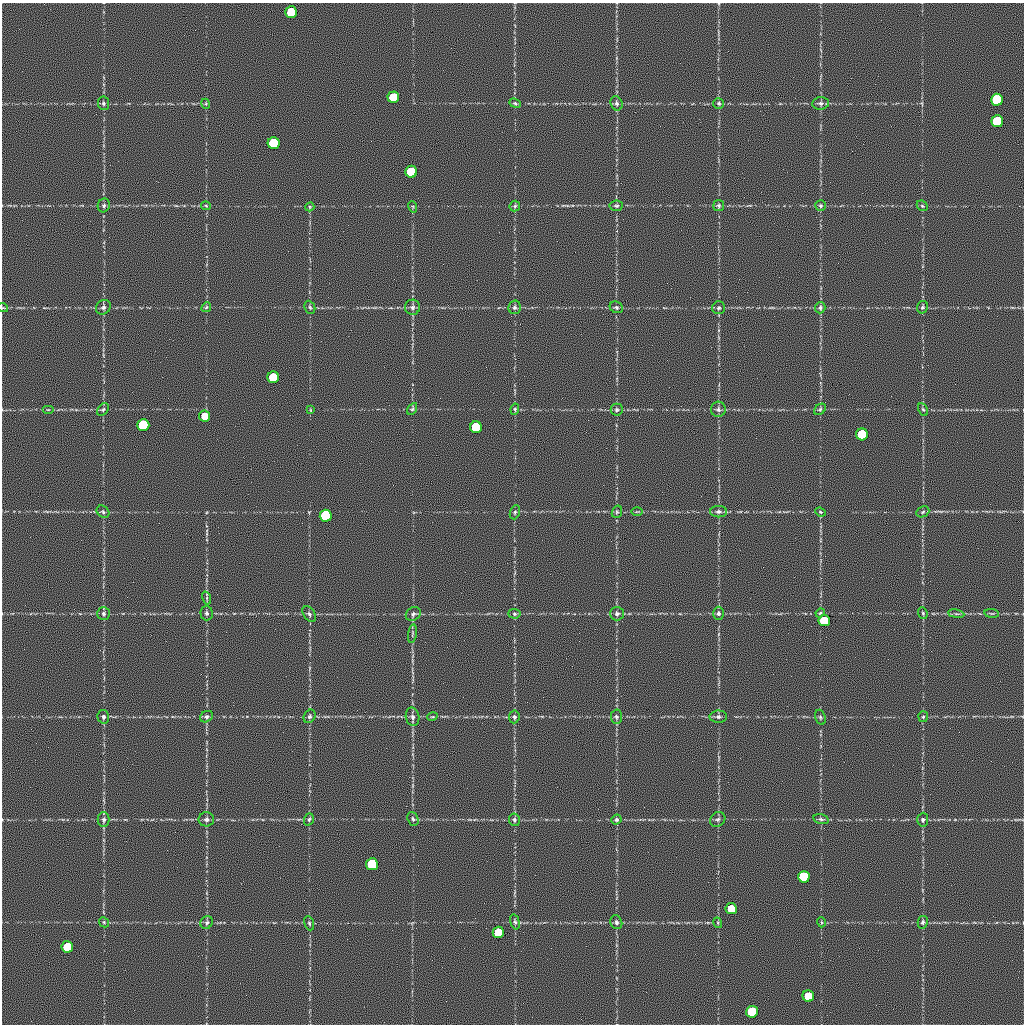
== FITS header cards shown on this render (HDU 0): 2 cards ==
NAXIS1  =                 1022 / length of data axis 1
NAXIS2  =                 1022 / length of data axis 2

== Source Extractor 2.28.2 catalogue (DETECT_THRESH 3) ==
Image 1022 x 1022 px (HDU 0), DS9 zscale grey, 1 PNG px = 1 image px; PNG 1026 x 1026 px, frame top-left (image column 1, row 1022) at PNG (2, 3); each listed source drawn as its Kron ellipse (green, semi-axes under 4 px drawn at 4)
Background 0.681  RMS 8.1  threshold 24.2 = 3 sigma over >= 5 px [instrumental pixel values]
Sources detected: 101; all 101 listed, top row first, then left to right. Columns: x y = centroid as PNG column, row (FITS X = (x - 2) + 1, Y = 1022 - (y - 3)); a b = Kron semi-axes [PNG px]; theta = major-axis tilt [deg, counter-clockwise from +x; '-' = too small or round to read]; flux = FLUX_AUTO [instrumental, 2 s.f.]
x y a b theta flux
291 12 6 6 - 57000
393 97 6 6 - 56000
997 100 6 6 - 170000
103 103 7 5 -82 1100
515 103 6 4 -21 730
617 103 7 6 - 1400
719 103 5 5 - 1000
821 103 8 6 6 1600
206 104 5 3 - 550
997 121 6 6 - 85000
274 143 6 6 - 140000
411 172 6 6 - 79000
104 205 7 6 - 1200
719 205 5 5 - 960
206 206 5 4 - 640
515 206 5 5 - 850
616 206 7 5 6 1100
821 206 5 5 - 960
922 206 6 4 -44 740
310 207 5 4 - 560
413 207 6 3 -72 500
103 307 8 6 43 1500
206 307 5 4 - 680
310 307 7 5 -67 930
412 307 7 7 - 1800
515 307 7 6 - 1300
616 307 7 5 -26 1100
922 307 6 5 - 1000
3 308 5 3 - 480
719 308 6 6 - 1200
820 308 5 5 - 1100
273 377 6 6 - 69000
103 409 7 5 49 1000
412 409 6 4 59 820
515 409 6 4 82 680
718 409 7 7 - 1600
820 409 6 5 - 870
923 409 7 4 -61 850
48 410 6 3 0 590
310 410 4 2 - 390
617 410 6 6 - 1100
204 416 5 5 - 13000
143 425 6 6 - 150000
476 427 6 6 - 94000
862 434 6 6 - 96000
103 512 7 5 -41 1000
515 512 7 5 72 930
617 512 6 5 - 870
637 512 6 4 1 620
719 512 8 5 0 1500
820 512 5 4 - 650
923 512 7 5 25 950
326 516 6 6 - 180000
207 598 6 4 -73 830
207 613 7 6 - 1400
718 613 6 5 - 1100
820 613 5 3 - 620
923 613 6 4 -70 880
992 613 7 3 -8 750
103 614 6 6 - 1200
309 614 9 5 -53 1300
413 614 8 6 36 1300
514 614 6 5 - 930
617 614 7 6 - 1500
956 614 8 4 -8 920
824 621 6 5 - 25000
412 634 9 3 81 870
310 716 7 5 59 1200
103 717 7 5 -76 1200
206 717 7 5 31 1100
412 717 9 6 -79 1900
432 717 5 3 - 500
514 717 6 5 - 1100
616 717 7 5 -88 1100
718 717 8 6 2 1500
820 717 8 5 -72 990
923 717 5 5 - 760
206 819 8 7 - 1600
309 819 6 4 71 940
413 819 7 5 -68 1100
718 819 8 7 - 1400
821 819 8 4 -14 1000
104 820 7 6 - 1400
514 820 6 5 - 1100
616 820 5 4 - 980
923 820 7 5 86 1100
372 864 6 6 - 120000
804 877 6 6 - 92000
731 909 5 5 - 24000
104 922 5 4 - 700
207 922 7 6 - 1200
515 922 8 4 -76 1100
616 922 7 5 -67 1400
821 922 5 3 - 490
923 922 6 5 - 1100
309 923 7 4 -71 800
718 923 5 3 - 590
498 932 6 5 - 34000
67 947 6 6 - 48000
808 996 6 5 - 27000
752 1012 6 6 - 96000
At the frame edge (FLAGS 8, measured only in part): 1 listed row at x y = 3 308